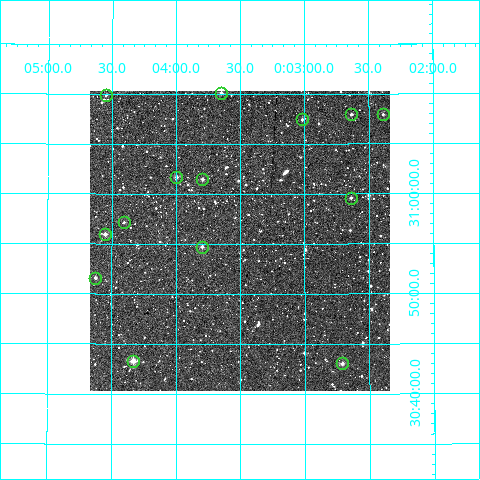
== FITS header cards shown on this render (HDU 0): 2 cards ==
NAXIS1  =                  300
NAXIS2  =                  300

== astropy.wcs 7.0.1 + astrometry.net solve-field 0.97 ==
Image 300 x 300 px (HDU 0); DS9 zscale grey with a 90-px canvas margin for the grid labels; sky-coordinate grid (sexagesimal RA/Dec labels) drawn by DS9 from the SOLVED WCS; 14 Tycho-2 reference stars matched to detected sources circled (green)
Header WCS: RA---TAN/DEC--TAN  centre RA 00:03:30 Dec +30:55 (0.88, +30.92 deg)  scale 6 arcsec/px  FOV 30.0' x 30.0'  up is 0 deg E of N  parity normal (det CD < 0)
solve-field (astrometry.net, Tycho-2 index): VERIFIED the header's WCS against the Tycho-2 star catalogue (verified at 2 index scales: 9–14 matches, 0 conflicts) and refined it, rather than solving blind
Solved WCS: RA---TAN-SIP/DEC--TAN-SIP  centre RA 00:03:30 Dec +30:55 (0.88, +30.92 deg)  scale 6 arcsec/px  FOV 30.0' x 30.0'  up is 0 deg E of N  parity normal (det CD < 0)
The solver's refit moves the header's centre by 2 arcsec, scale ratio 0.9998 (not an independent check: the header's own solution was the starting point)
Tycho-2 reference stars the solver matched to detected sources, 14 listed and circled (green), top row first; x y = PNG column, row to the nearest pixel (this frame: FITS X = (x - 90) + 1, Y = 300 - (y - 91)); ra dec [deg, ICRS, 3 dp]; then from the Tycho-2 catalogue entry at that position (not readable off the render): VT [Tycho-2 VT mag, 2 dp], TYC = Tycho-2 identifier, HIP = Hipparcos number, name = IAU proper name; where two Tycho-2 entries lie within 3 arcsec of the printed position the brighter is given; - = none
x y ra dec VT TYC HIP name
221 93 0.912 +31.168 11.53 2259-1159-1 - -
106 95 1.137 +31.165 12.07 2259-1160-1 - -
351 114 0.659 +31.132 11.51 2259-1231-1 - -
383 114 0.597 +31.132 12.52 2259-1234-1 - -
302 119 0.755 +31.124 11.57 2259-1241-1 - -
176 177 0.999 +31.028 11.26 2259-1321-1 - -
202 179 0.948 +31.024 11.76 2259-1309-1 - -
351 198 0.660 +30.993 12.26 2259-1239-1 - -
124 222 1.101 +30.952 12.77 2259-1174-1 - -
105 234 1.138 +30.933 11.14 2259-1143-1 - -
202 247 0.949 +30.912 11.23 2259-1112-1 - -
95 278 1.156 +30.860 11.29 2259-989-1 - -
133 361 1.083 +30.721 10.34 2259-1267-1 - -
342 363 0.677 +30.717 11.24 2259-1225-1 - -